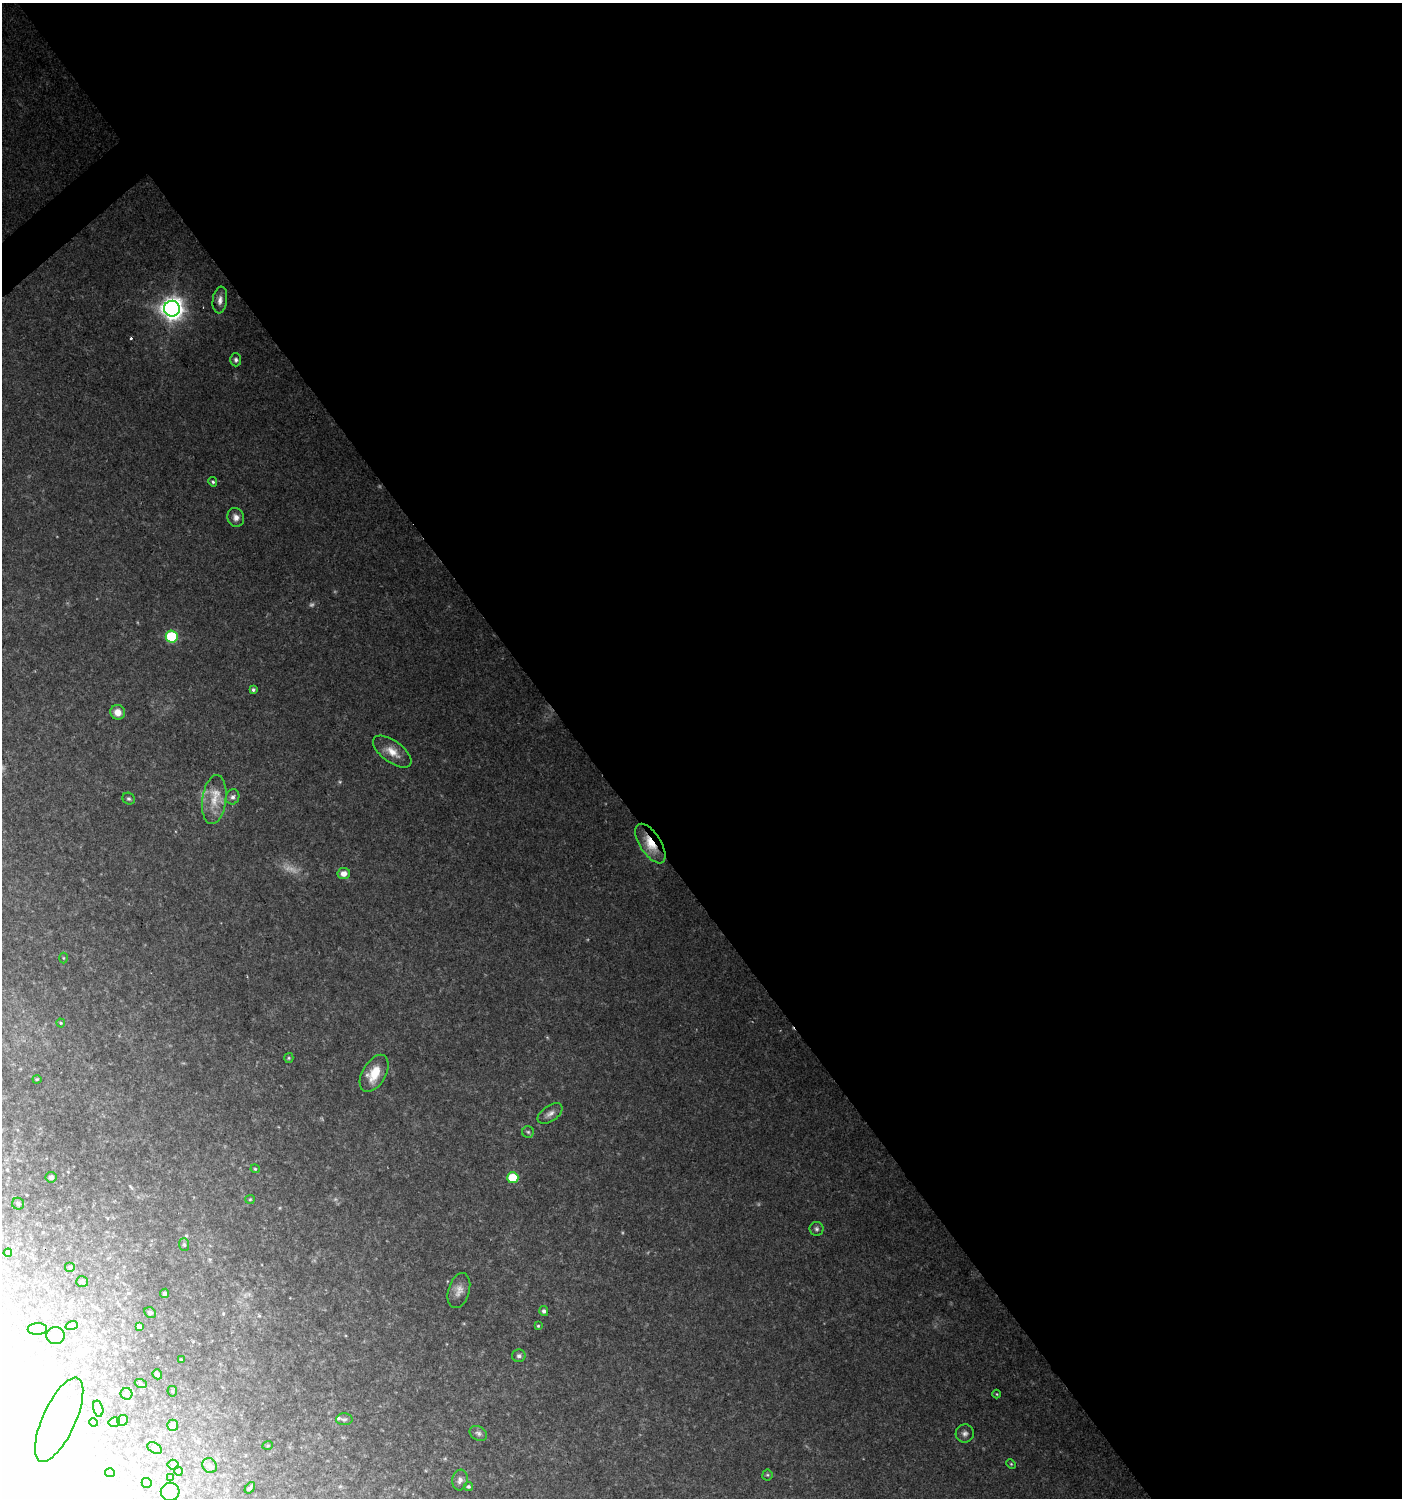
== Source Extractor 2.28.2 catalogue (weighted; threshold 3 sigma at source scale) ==
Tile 8 of 4 x 4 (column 4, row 2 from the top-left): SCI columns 4401-5800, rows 2993-4488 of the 5938 x 5990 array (HDU 1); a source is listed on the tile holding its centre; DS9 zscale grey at full resolution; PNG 1404 x 1500 px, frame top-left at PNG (2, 3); each listed source drawn as its Kron ellipse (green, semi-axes under 4 px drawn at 4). Shown black and unused: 59% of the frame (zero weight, under 2 of 3 exposures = <1% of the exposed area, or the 3 px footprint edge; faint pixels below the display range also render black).
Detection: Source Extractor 2.28.2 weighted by HDU 2 'WHT'; one run over the whole footprint, this tile lists its part. Background 0.125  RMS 0.011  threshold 0.0478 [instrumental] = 3 sigma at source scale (4.5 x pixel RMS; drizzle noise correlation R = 1.50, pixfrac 1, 0.0396/0.0396 arcsec/px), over >= 5 px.
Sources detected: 86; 3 too faint to see at this stretch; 11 inside a brighter object's white glare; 1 cosmic-ray / hot-pixel residue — neither listed nor drawn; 1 inside a brighter listed object's ellipse — not listed separately; the other 70 listed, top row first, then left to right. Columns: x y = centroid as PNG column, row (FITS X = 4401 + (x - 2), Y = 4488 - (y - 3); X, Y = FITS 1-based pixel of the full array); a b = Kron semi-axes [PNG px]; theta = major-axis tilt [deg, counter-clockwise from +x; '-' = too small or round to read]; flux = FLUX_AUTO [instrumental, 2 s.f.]
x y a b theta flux
220 300 13 7 82 6.4
172 309 8 8 - 950
236 360 6 5 - 2.9
213 482 5 4 - 1.7
236 517 9 8 - 5.8
172 637 6 6 - 85
253 690 4 4 - 2.1
118 712 7 7 - 9.8
392 752 22 10 -36 14
233 797 7 6 - 3.4
129 799 6 5 - 2.2
214 800 25 12 82 21
650 844 22 10 -57 22
344 874 6 5 - 7.1
63 958 5 3 - 1.1
61 1023 4 4 - 1.1
289 1058 5 4 - 1.3
374 1073 20 11 60 24
37 1079 4 4 - 1.2
550 1113 14 7 35 5.9
528 1132 6 5 - 2.1
255 1169 4 4 - 1.1
51 1177 5 5 - 3.1
513 1178 5 5 - 44
250 1199 5 4 - 1.1
18 1204 6 5 - 2.3
817 1229 7 7 - 2.8
184 1245 6 5 - 2
8 1253 4 4 - 1.1
70 1267 5 5 - 1.6
82 1282 6 5 - 2.9
459 1290 18 10 73 9
165 1293 4 4 - 2.9
544 1311 5 4 - 2.7
150 1313 6 5 - 3.4
72 1325 6 4 19 1.6
538 1326 4 4 - 1.3
139 1327 4 3 - 2.4
37 1329 9 6 3 5.1
56 1336 9 8 - 11
519 1356 7 6 - 2.7
181 1359 3 2 - 0.68
157 1374 5 4 - 2.9
141 1384 6 4 -19 1.4
172 1391 5 5 - 1.3
126 1394 6 5 - 2.6
997 1394 4 3 - 0.77
98 1409 8 5 -77 13
344 1419 8 6 1 2.7
59 1420 45 16 66 48
123 1420 5 5 - 2
114 1422 5 5 - 4.5
93 1423 4 3 - 1.5
173 1425 5 5 - 5.8
478 1433 9 6 -27 3.2
965 1433 9 9 - 4.5
268 1445 5 3 - 1.2
155 1448 8 5 -28 2.4
1011 1464 5 3 - 1.1
173 1465 5 5 - 1.5
210 1466 8 7 - 2.9
178 1471 4 3 - 0.86
110 1473 5 4 - 5.9
767 1475 5 5 - 1.4
171 1478 4 4 - 0.92
460 1480 10 7 81 4.7
147 1483 5 5 - 3.3
468 1486 4 4 - 2
250 1488 6 3 52 2.3
170 1492 9 9 - 8
Overlapping masked pixels (flux is a lower limit): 1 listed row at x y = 650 844